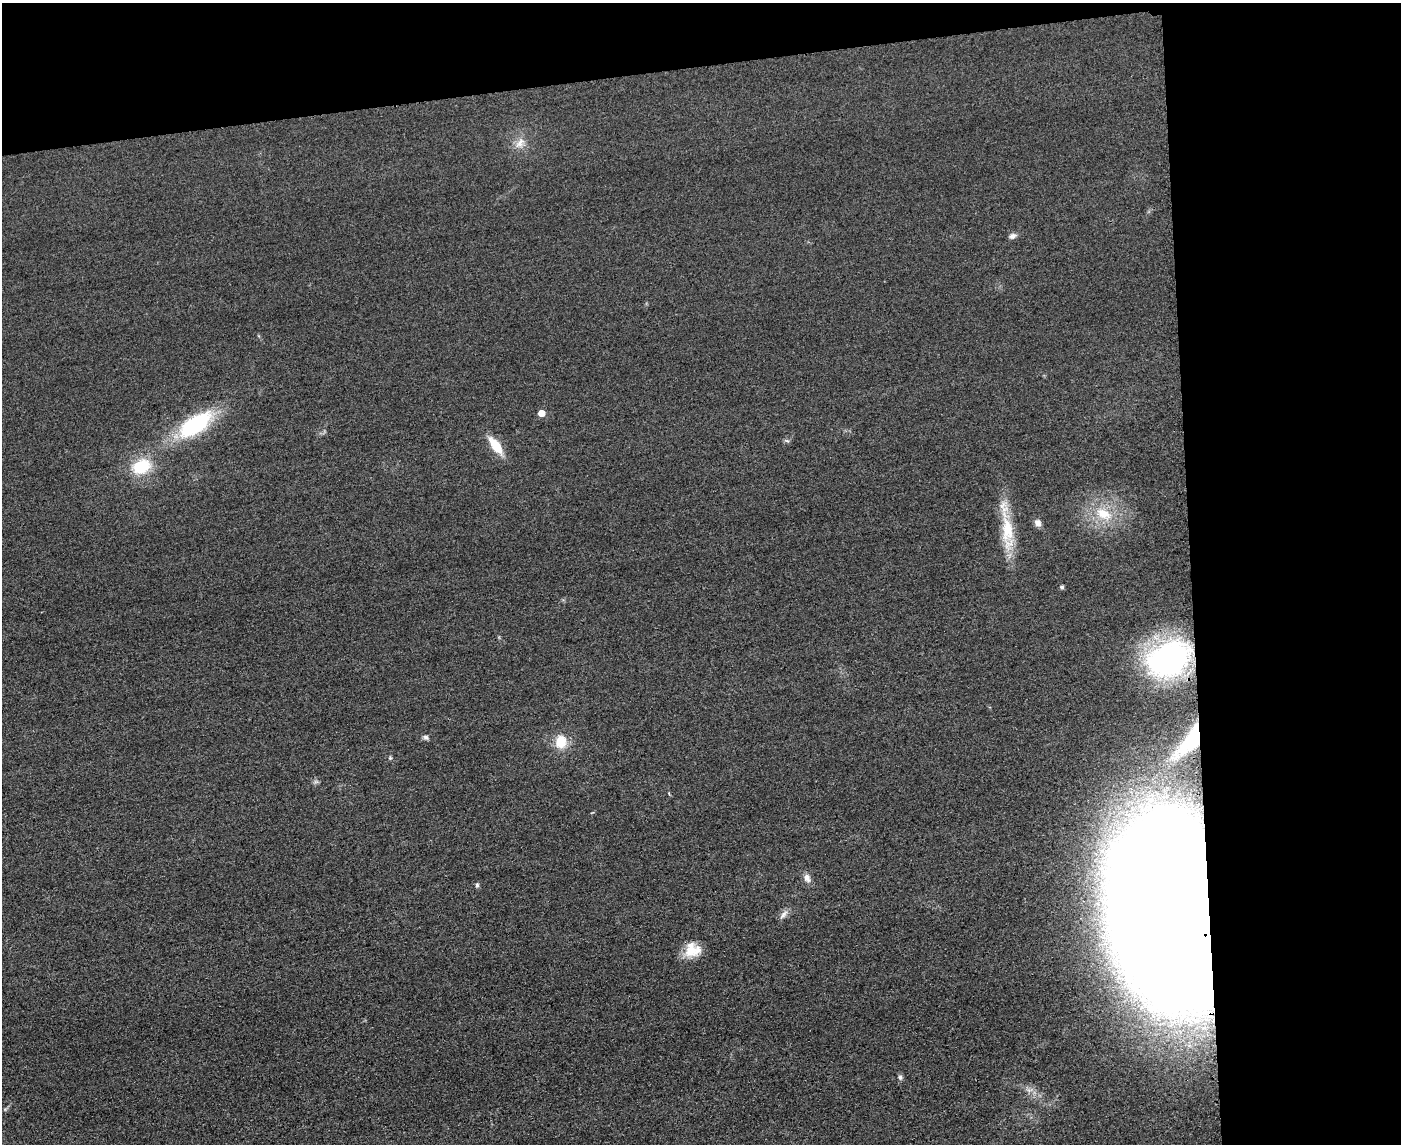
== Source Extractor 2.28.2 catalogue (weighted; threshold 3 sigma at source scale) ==
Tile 3 of 3 x 4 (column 3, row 1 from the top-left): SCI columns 3051-4449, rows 3451-4592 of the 4592 x 4615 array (HDU 1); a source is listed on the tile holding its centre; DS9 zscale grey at full resolution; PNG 1403 x 1146 px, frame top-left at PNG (2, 3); no overlay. Shown black and unused: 21% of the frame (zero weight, under 3 of 4 exposures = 3% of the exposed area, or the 3 px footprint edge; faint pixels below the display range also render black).
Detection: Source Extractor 2.28.2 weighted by HDU 2 'WHT'; one run over the whole footprint, this tile lists its part. Background 0.0645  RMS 0.017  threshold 0.0772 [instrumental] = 3 sigma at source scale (4.5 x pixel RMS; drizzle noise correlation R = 1.50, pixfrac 1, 0.05/0.05 arcsec/px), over >= 5 px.
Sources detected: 22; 1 inside a brighter listed object's ellipse — not listed separately; the other 21 listed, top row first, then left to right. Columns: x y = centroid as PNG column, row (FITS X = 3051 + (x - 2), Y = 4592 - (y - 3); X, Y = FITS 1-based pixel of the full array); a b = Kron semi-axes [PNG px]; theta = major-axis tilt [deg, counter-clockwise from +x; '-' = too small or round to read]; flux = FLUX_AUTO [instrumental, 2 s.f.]
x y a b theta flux
520 143 17 9 53 16
1013 236 10 7 22 6.1
541 413 5 5 - 22
195 424 37 16 35 170
495 445 20 9 -55 37
141 466 20 15 27 66
1104 514 25 15 -25 48
1038 523 9 7 -50 8.1
1007 532 51 15 -86 69
1062 587 5 4 - 3.3
1169 659 47 34 28 390
426 737 7 6 - 4.5
1192 739 27 12 53 76
561 742 14 12 83 35
390 758 5 5 - 2.3
807 878 11 8 -72 10
477 885 7 5 -90 3.1
1167 911 112 62 -82 6000
783 915 15 6 52 8.2
691 949 23 15 79 30
900 1077 8 5 -81 4.2
Overlapping masked pixels (flux is a lower limit): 3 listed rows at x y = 1169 659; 1192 739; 1167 911